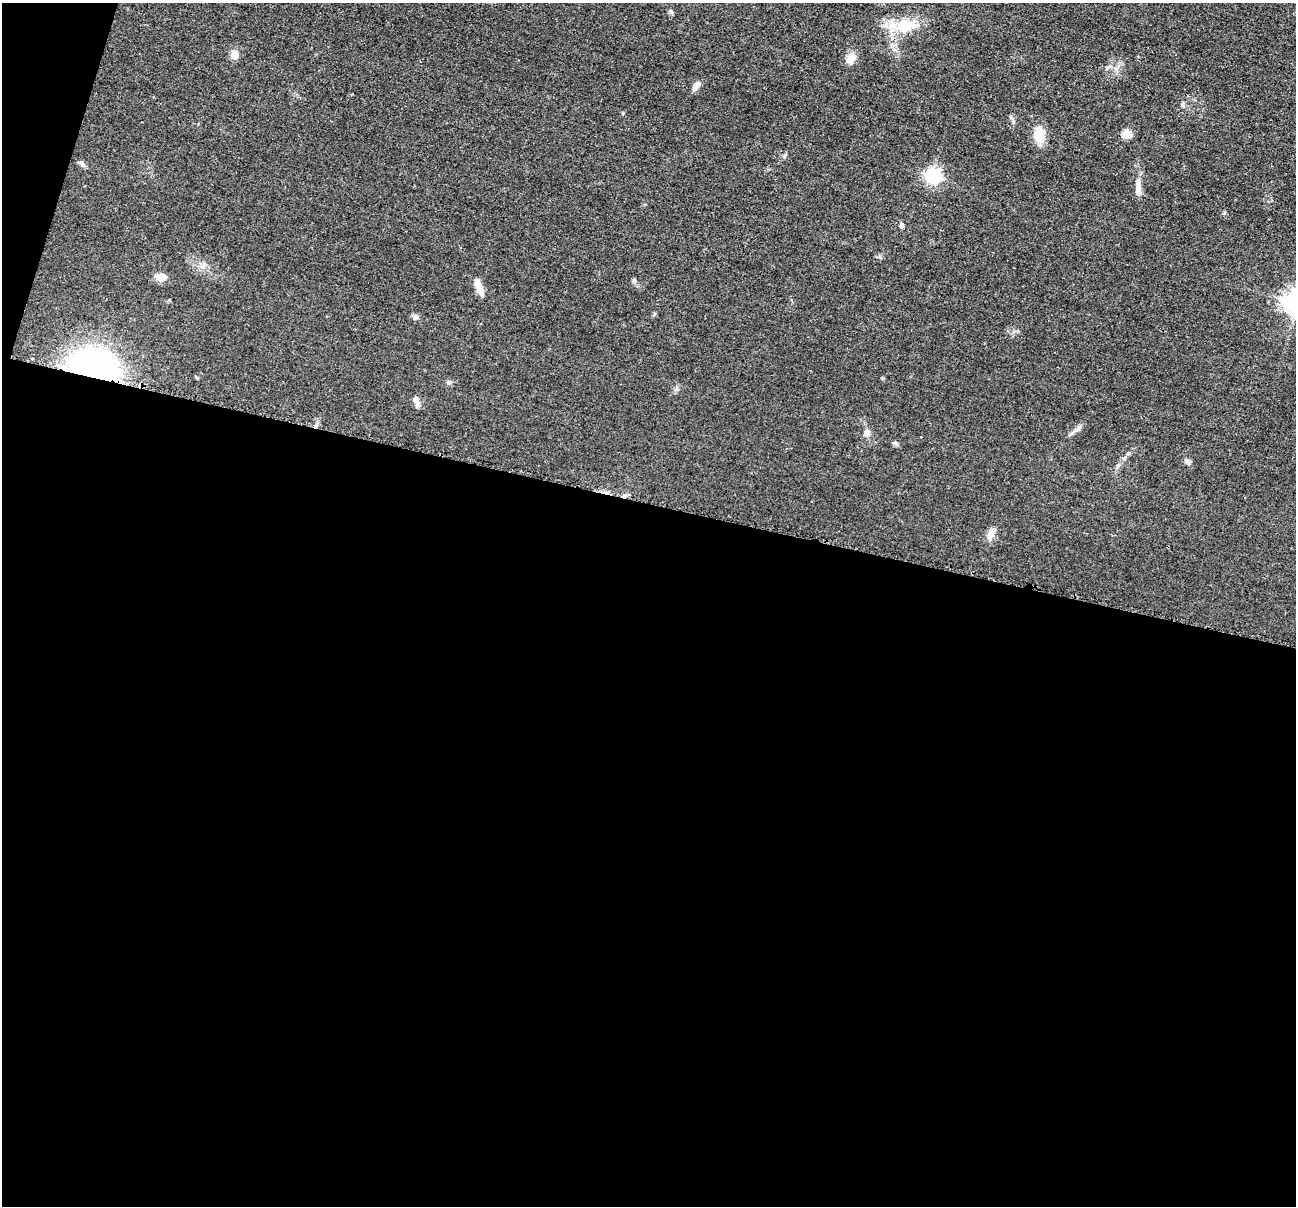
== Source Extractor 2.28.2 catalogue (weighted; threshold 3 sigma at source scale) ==
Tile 13 of 4 x 4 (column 1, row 4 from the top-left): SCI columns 9-1302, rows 258-1461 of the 5194 x 5209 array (HDU 1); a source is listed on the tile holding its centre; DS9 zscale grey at full resolution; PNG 1298 x 1208 px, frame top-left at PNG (2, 3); no overlay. Shown black and unused: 60% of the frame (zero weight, under 2 of 3 exposures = <1% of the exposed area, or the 3 px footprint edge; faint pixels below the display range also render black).
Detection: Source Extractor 2.28.2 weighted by HDU 2 'WHT'; one run over the whole footprint, this tile lists its part. Background 0.0439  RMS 0.0074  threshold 0.0332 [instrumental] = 3 sigma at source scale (4.5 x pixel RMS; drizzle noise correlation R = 1.50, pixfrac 1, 0.05/0.05 arcsec/px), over >= 5 px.
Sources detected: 27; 1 cosmic-ray / hot-pixel residue — not listed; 1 inside a brighter listed object's ellipse — not listed separately; the other 25 listed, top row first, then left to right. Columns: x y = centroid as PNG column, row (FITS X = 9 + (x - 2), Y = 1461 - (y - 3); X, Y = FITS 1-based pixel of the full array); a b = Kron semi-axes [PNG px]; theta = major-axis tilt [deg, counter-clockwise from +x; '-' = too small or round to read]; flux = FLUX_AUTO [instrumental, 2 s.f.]
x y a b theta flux
671 12 6 5 - 1.3
904 25 24 17 -15 20
234 55 9 8 - 6.1
851 58 14 10 60 6.6
1108 67 8 4 36 1.5
695 87 11 6 59 4.2
623 113 5 3 - 0.67
1039 134 24 14 -80 11
1127 134 5 5 - 24
81 163 8 4 -46 1.6
933 176 7 6 - 180
1138 187 16 7 87 5
902 225 8 4 -82 1.3
162 277 13 10 2 5
634 280 6 5 - 1.4
480 289 18 7 -77 5.9
415 317 7 7 - 2.2
32 358 3 2 - 0.73
92 370 34 26 -15 220
449 382 7 5 10 1.6
416 400 8 7 - 4.3
1077 429 17 5 41 3.1
866 433 10 7 90 3.3
895 443 8 5 -26 1.4
991 533 13 5 71 3.4
Overlapping masked pixels (flux is a lower limit): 1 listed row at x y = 92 370
Unlisted compact peaks at least as high as the median listed source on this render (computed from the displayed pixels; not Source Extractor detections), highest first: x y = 1186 461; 1013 122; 1182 105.